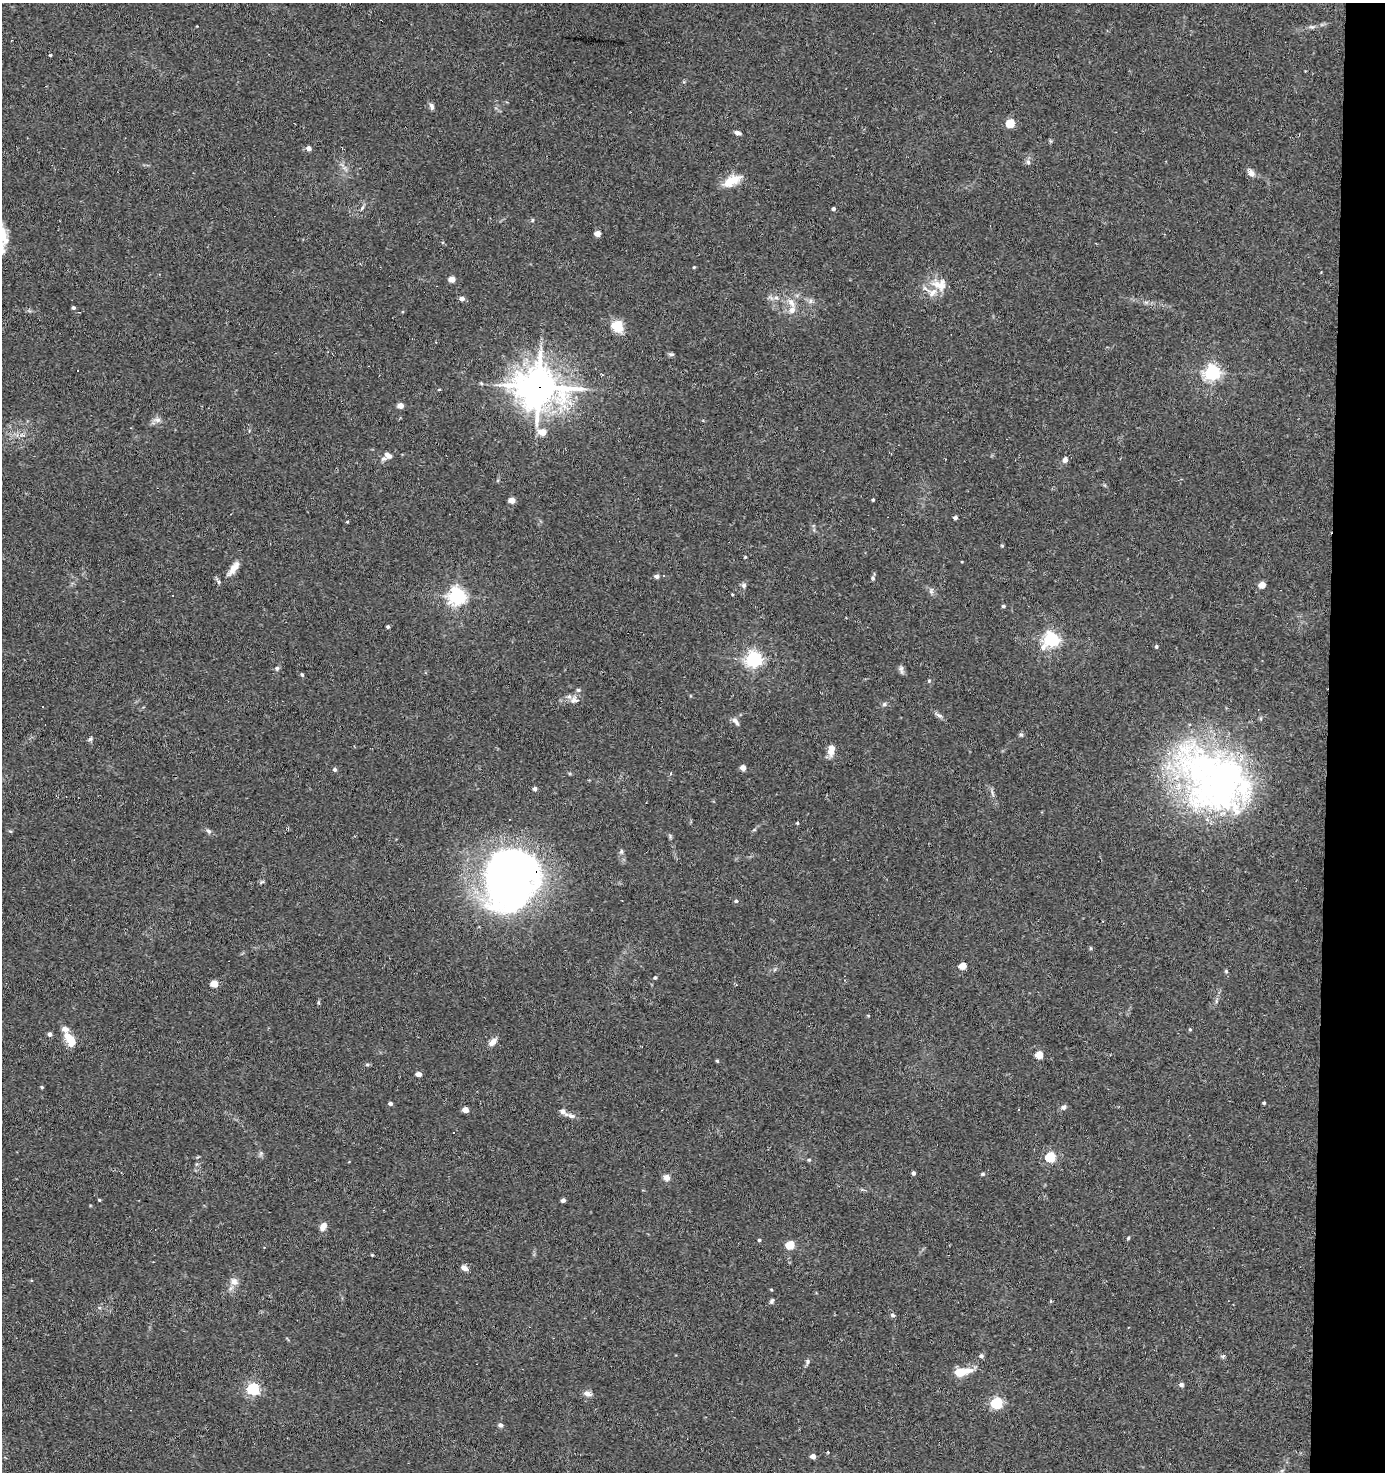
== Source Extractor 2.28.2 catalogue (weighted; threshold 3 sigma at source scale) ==
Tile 6 of 3 x 3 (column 3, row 2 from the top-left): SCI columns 2953-4335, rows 1471-2940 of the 4435 x 4410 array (HDU 1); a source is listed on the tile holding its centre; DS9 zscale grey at full resolution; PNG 1387 x 1474 px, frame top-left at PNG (2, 3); no overlay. Shown black and unused: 4% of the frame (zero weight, under 2 of 3 exposures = <1% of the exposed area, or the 3 px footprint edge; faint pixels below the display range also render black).
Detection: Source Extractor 2.28.2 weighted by HDU 2 'WHT'; one run over the whole footprint, this tile lists its part. Background 0.0536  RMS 0.0051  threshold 0.023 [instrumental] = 3 sigma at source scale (4.5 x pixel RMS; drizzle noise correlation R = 1.50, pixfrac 1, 0.05/0.05 arcsec/px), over >= 5 px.
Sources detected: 138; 2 inside a brighter object's white glare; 3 cosmic-ray / hot-pixel residue — not listed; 9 inside a brighter listed object's ellipse — not listed separately; the other 124 listed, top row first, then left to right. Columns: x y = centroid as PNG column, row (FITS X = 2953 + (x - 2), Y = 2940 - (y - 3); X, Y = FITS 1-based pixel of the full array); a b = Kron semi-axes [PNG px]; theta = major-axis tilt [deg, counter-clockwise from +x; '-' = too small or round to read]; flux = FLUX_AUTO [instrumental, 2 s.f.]
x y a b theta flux
1311 27 9 3 -5 1.1
50 55 3 3 - 0.61
432 106 10 5 -73 1.6
1010 123 5 5 - 18
738 133 7 4 -14 1.8
309 148 4 4 - 3
1028 162 6 6 - 1.2
1251 173 8 7 - 2.8
732 181 23 10 28 9.3
362 208 8 4 54 1
833 209 4 3 - 1.3
532 220 5 3 - 0.54
597 234 4 4 - 5.3
694 267 4 3 - 0.48
452 279 5 4 - 6.2
940 285 22 16 -6 9.5
776 297 6 5 - 1.4
462 299 5 4 - 2.4
810 301 7 4 89 1.2
791 302 14 7 -62 3.5
73 308 4 3 - 1.1
617 326 15 14 - 8.5
671 354 7 5 1 0.94
1212 372 6 6 - 160
481 383 6 4 -19 0.62
539 387 15 12 -7 1200
439 390 4 2 - 0.38
400 406 5 4 - 5.3
157 420 10 6 2 2
542 432 6 5 - 8.5
388 455 9 6 -40 2.5
1065 460 7 6 - 2
512 500 5 4 - 7
873 500 3 3 - 0.62
955 518 4 4 - 1.2
347 522 4 3 - 0.46
1002 546 5 3 - 0.44
745 557 3 3 - 0.5
234 568 23 8 51 4.9
657 576 5 4 - 1.9
664 576 3 3 - 2.8
873 578 6 4 84 0.85
744 585 7 6 - 1.3
1262 585 5 5 - 8.3
931 591 8 6 -77 1.5
733 595 3 2 - 0.52
457 596 6 6 - 200
1003 606 4 3 - 0.91
388 627 4 3 - 0.96
1051 639 7 6 - 150
1156 647 4 4 - 0.84
754 659 6 6 - 170
277 668 6 6 - 1
901 669 11 6 -81 1.6
302 675 5 4 - 0.75
929 681 5 4 - 0.59
574 700 12 10 24 3.3
884 704 6 5 - 0.95
939 715 10 5 -24 1.5
735 721 12 6 -50 2
1021 735 6 5 - 0.86
90 739 7 5 60 0.91
831 750 15 8 79 3.9
743 768 4 4 - 4.3
335 769 5 4 - 1.2
1222 780 101 74 -32 200
535 789 4 4 - 1.6
797 823 4 3 - 0.59
754 830 6 3 19 0.59
10 831 4 4 - 0.64
209 831 8 5 -40 1.3
621 852 7 5 74 1.1
507 879 60 48 -58 300
262 882 6 4 33 0.73
736 901 4 4 - 0.9
1091 948 5 3 - 0.52
962 966 5 4 - 11
1226 971 5 4 - 0.59
655 978 5 4 - 0.72
214 984 5 4 - 10
736 984 4 3 - 0.44
1216 1001 7 4 72 0.86
1190 1030 4 4 - 0.61
50 1034 4 4 - 1.8
70 1039 17 9 -55 8.9
493 1042 11 7 45 3.1
1039 1055 5 5 - 13
717 1061 4 3 - 0.61
367 1065 6 4 1 0.67
418 1074 4 4 - 4.2
42 1087 4 4 - 0.56
1264 1103 3 3 - 0.67
390 1104 4 4 - 1.3
1063 1107 8 6 38 1.5
465 1110 4 4 - 5.7
563 1112 16 6 -36 2.3
261 1153 7 4 72 0.92
1050 1157 5 5 - 37
809 1160 5 4 - 0.62
913 1173 4 4 - 1.2
983 1174 5 4 - 0.66
666 1177 5 5 - 4.6
99 1200 4 3 - 0.48
563 1200 4 4 - 1.2
323 1226 10 7 58 3.3
1128 1238 5 4 - 0.56
759 1240 4 3 - 0.68
790 1245 5 5 - 18
372 1255 3 3 - 0.49
464 1268 8 6 -29 2.5
234 1282 12 9 -46 3.1
771 1290 4 3 - 0.48
772 1301 7 4 60 0.92
893 1315 5 5 - 1.2
981 1356 5 5 - 1.2
1223 1356 7 4 45 0.79
807 1362 7 6 - 1.2
967 1371 16 8 14 5.6
1181 1385 6 5 - 1.2
253 1389 6 5 - 75
588 1394 12 6 -16 2.1
996 1403 6 5 - 56
500 1425 6 5 - 1.3
813 1456 4 4 - 3.5
Overlapping masked pixels (flux is a lower limit): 2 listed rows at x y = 539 387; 507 879